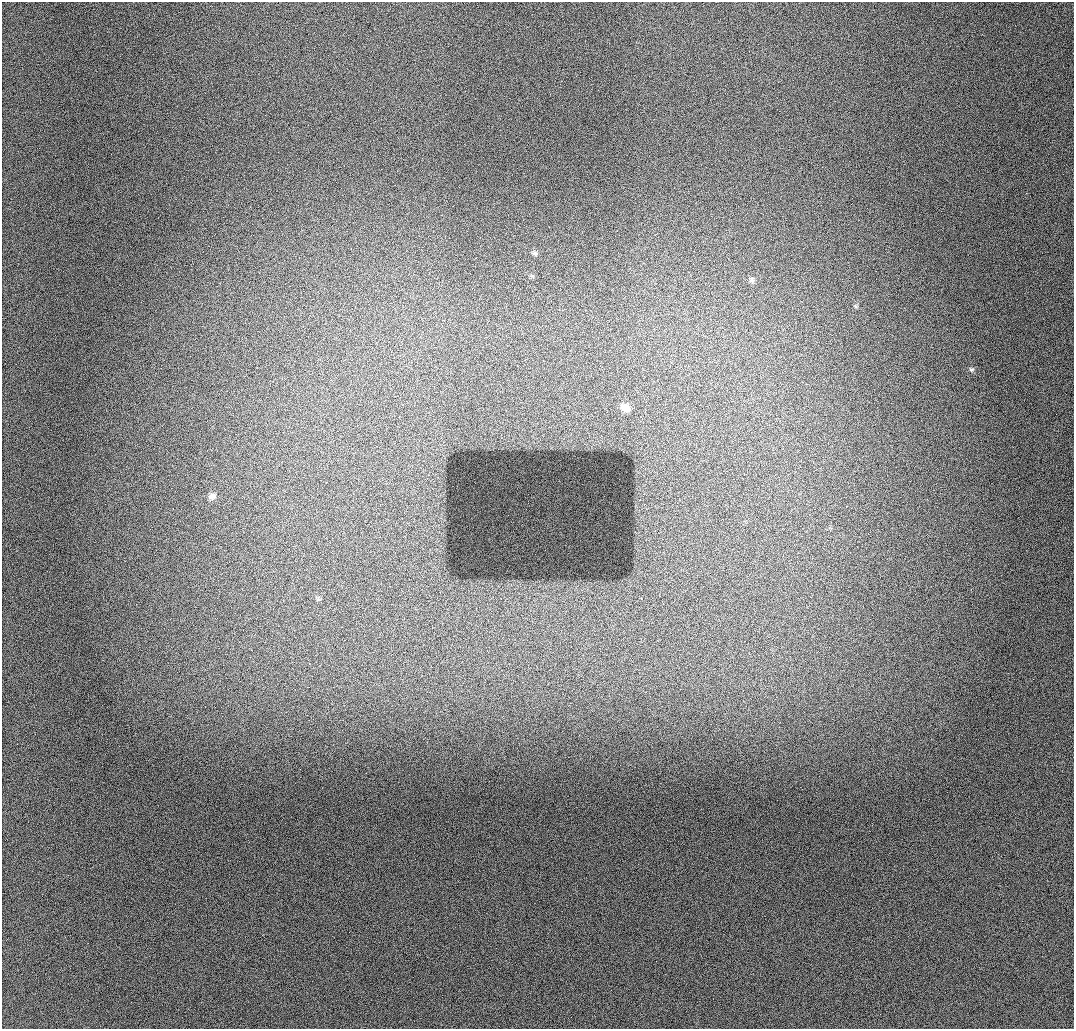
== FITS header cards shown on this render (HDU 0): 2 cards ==
NAXIS1  =                 1072 / length of data axis 1
NAXIS2  =                 1027 / length of data axis 2

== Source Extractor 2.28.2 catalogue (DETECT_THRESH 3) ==
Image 1072 x 1027 px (HDU 0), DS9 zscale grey, 1 PNG px = 1 image px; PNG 1076 x 1031 px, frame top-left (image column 1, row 1027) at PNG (2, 2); no overlay
Background 931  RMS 11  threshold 34.5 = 3 sigma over >= 5 px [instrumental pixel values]
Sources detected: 6; all 6 listed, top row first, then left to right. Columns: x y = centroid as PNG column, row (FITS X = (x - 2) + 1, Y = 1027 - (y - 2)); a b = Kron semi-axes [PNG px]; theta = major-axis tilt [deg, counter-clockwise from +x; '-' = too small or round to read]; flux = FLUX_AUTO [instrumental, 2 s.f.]
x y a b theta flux
534 253 8 5 -8 1500
752 280 8 7 - 2200
855 306 6 5 - 1200
971 369 7 6 - 1500
625 408 11 8 -34 6100
212 496 9 8 - 3900